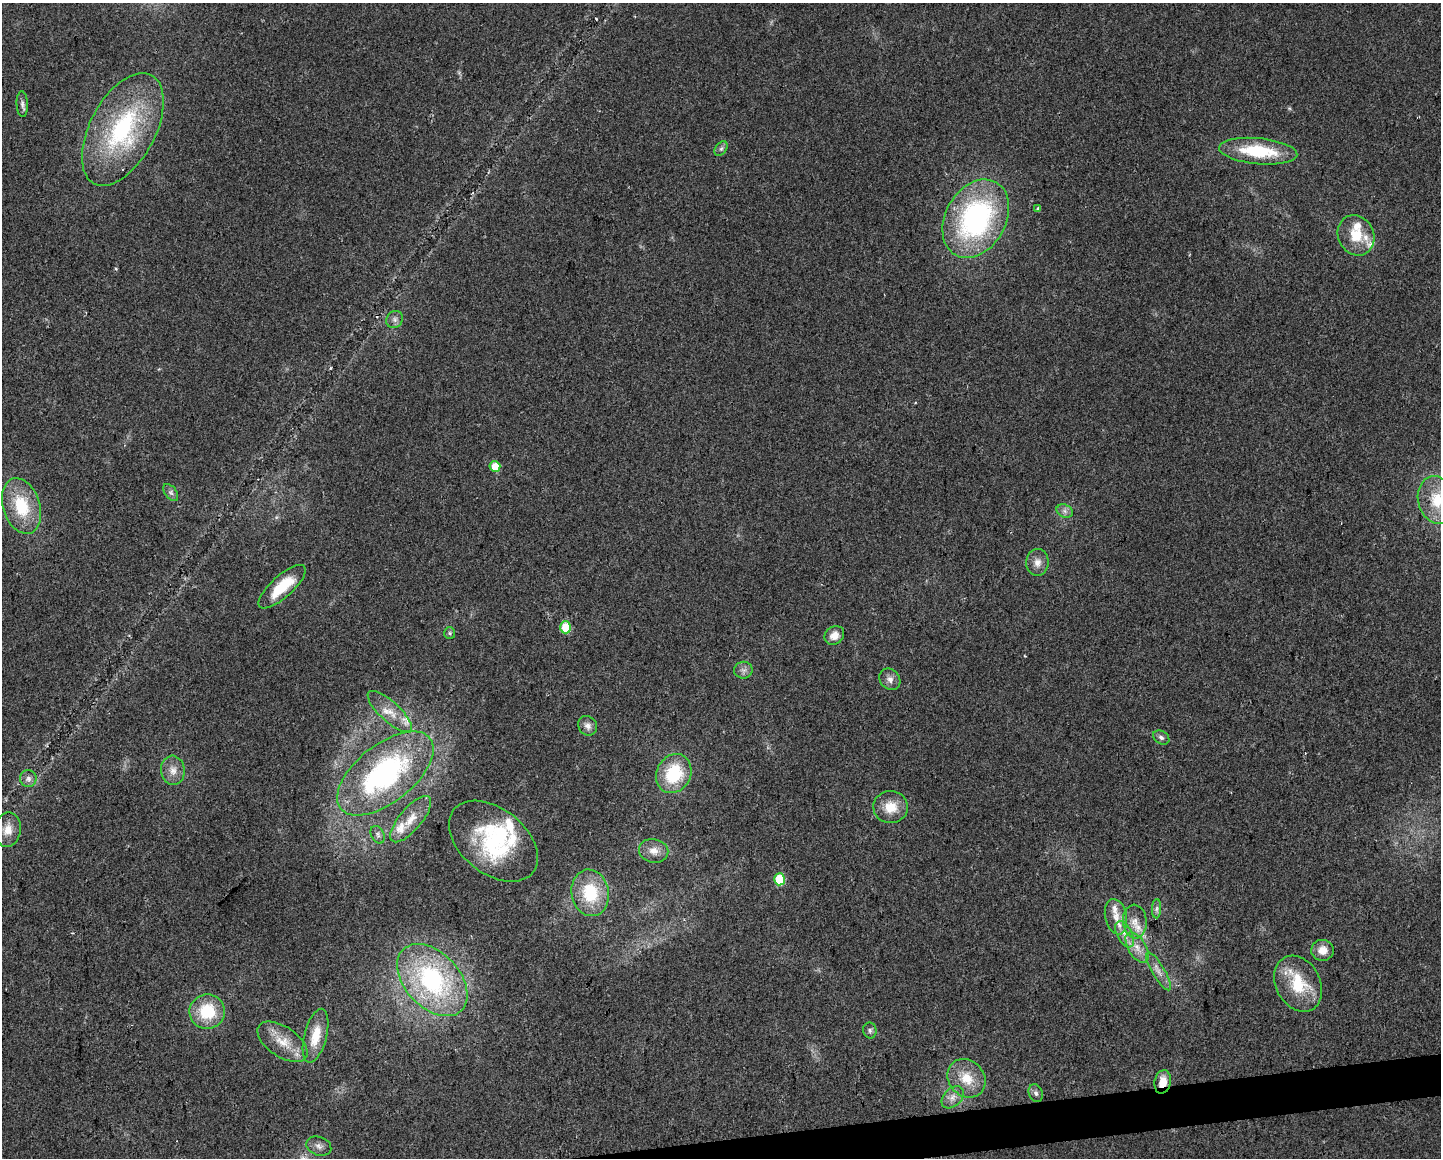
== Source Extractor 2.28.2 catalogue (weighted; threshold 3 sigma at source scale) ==
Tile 5 of 3 x 4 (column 2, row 2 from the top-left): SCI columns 1449-2887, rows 2313-3468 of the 4379 x 4624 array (HDU 1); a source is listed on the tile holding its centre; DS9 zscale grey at full resolution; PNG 1443 x 1160 px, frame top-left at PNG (2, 3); each listed source drawn as its Kron ellipse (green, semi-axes under 4 px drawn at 4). Shown black and unused: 2% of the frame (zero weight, under 2 of 3 exposures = <1% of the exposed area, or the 3 px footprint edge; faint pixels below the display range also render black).
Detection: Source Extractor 2.28.2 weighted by HDU 2 'WHT'; one run over the whole footprint, this tile lists its part. Background 0.0451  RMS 0.0067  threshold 0.0301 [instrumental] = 3 sigma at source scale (4.5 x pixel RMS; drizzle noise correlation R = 1.50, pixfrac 1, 0.0396/0.0396 arcsec/px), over >= 5 px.
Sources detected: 68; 2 inside a brighter object's white glare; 3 cosmic-ray / hot-pixel residue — neither listed nor drawn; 10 inside a brighter listed object's ellipse — not listed separately; the other 53 listed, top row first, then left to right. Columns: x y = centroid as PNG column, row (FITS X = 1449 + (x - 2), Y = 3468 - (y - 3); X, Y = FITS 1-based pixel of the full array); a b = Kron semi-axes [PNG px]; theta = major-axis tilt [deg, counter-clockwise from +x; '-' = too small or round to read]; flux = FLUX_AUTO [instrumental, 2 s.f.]
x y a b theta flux
22 104 13 5 -86 2.5
123 129 61 32 62 96
721 149 8 5 53 1.8
1258 151 39 13 -5 39
1038 209 4 4 - 1.5
976 219 42 30 60 140
1356 235 21 18 -63 18
395 319 9 8 - 2.9
495 467 5 5 - 14
171 493 9 6 -52 2.2
1437 500 24 18 -74 24
21 506 28 18 -72 33
1065 511 8 6 -22 2.6
1037 562 13 11 88 5.5
282 587 30 11 42 25
566 627 6 5 - 27
450 633 6 5 - 1.1
834 635 10 9 - 6.7
743 670 9 8 - 3.1
890 679 11 9 -48 4.2
390 712 28 10 -42 11
588 726 10 9 - 3.8
1161 737 9 6 -32 2.2
173 770 15 12 -84 6.8
385 773 57 29 38 140
674 774 20 17 63 37
28 778 8 8 - 3.3
891 807 17 16 - 13
411 819 29 11 49 13
8 830 17 13 81 9
378 835 9 6 -62 2.3
493 841 50 32 -38 60
654 851 15 11 -11 6.6
779 879 6 5 - 33
590 893 23 18 -79 32
1157 909 10 4 89 2.3
1116 917 18 11 -78 8
1135 922 17 12 -85 8.9
1125 934 14 7 -63 5.7
1137 948 17 9 -59 7.6
1322 950 11 10 - 7.2
1159 971 22 6 -59 5.6
432 980 42 27 -47 110
1298 984 29 22 -62 31
207 1011 17 17 - 30
870 1030 8 7 - 1.9
316 1036 28 11 76 15
283 1042 28 15 -34 15
966 1078 21 17 -47 17
1163 1082 12 8 78 9.6
1036 1093 9 6 -70 2.2
953 1097 13 9 45 5
319 1146 13 9 -18 4
Overlapping masked pixels (flux is a lower limit): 1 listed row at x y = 1163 1082
Isophote crosses this tile's border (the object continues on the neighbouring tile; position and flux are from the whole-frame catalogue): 1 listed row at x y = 1437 500